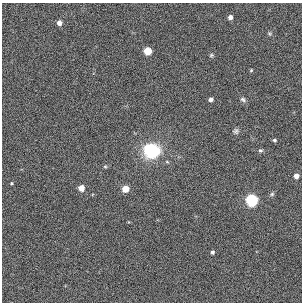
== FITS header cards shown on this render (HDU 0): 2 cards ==
NAXIS1  =                  300
NAXIS2  =                  300

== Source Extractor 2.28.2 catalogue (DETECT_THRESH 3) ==
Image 300 x 300 px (HDU 0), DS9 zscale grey, 1 PNG px = 1 image px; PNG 304 x 304 px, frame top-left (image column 1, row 300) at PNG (2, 3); no overlay
Background 0.00201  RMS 0.031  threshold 0.0941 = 3 sigma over >= 5 px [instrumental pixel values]
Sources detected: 22; all 22 listed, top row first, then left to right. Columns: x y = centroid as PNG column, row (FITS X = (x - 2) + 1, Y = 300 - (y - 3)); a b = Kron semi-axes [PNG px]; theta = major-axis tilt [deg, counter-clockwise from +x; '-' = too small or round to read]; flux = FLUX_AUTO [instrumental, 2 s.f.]
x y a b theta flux
230 17 4 4 - 9.5
59 23 4 4 - 13
269 33 5 4 - 2.7
147 51 5 5 - 60
211 55 6 5 - 2.9
251 70 4 4 - 1.9
210 99 4 4 - 8
243 99 8 5 -31 4.8
236 131 7 7 - 5
274 140 3 3 - 3.6
149 148 10 9 - 42
260 150 5 5 - 3.6
152 152 18 12 30 93
167 162 5 4 - 2.4
105 166 5 4 - 2.5
296 176 4 4 - 14
11 183 3 3 - 2
81 188 5 4 - 24
125 189 5 5 - 37
272 194 6 6 - 3.4
252 200 6 6 - 300
212 252 3 3 - 4.1